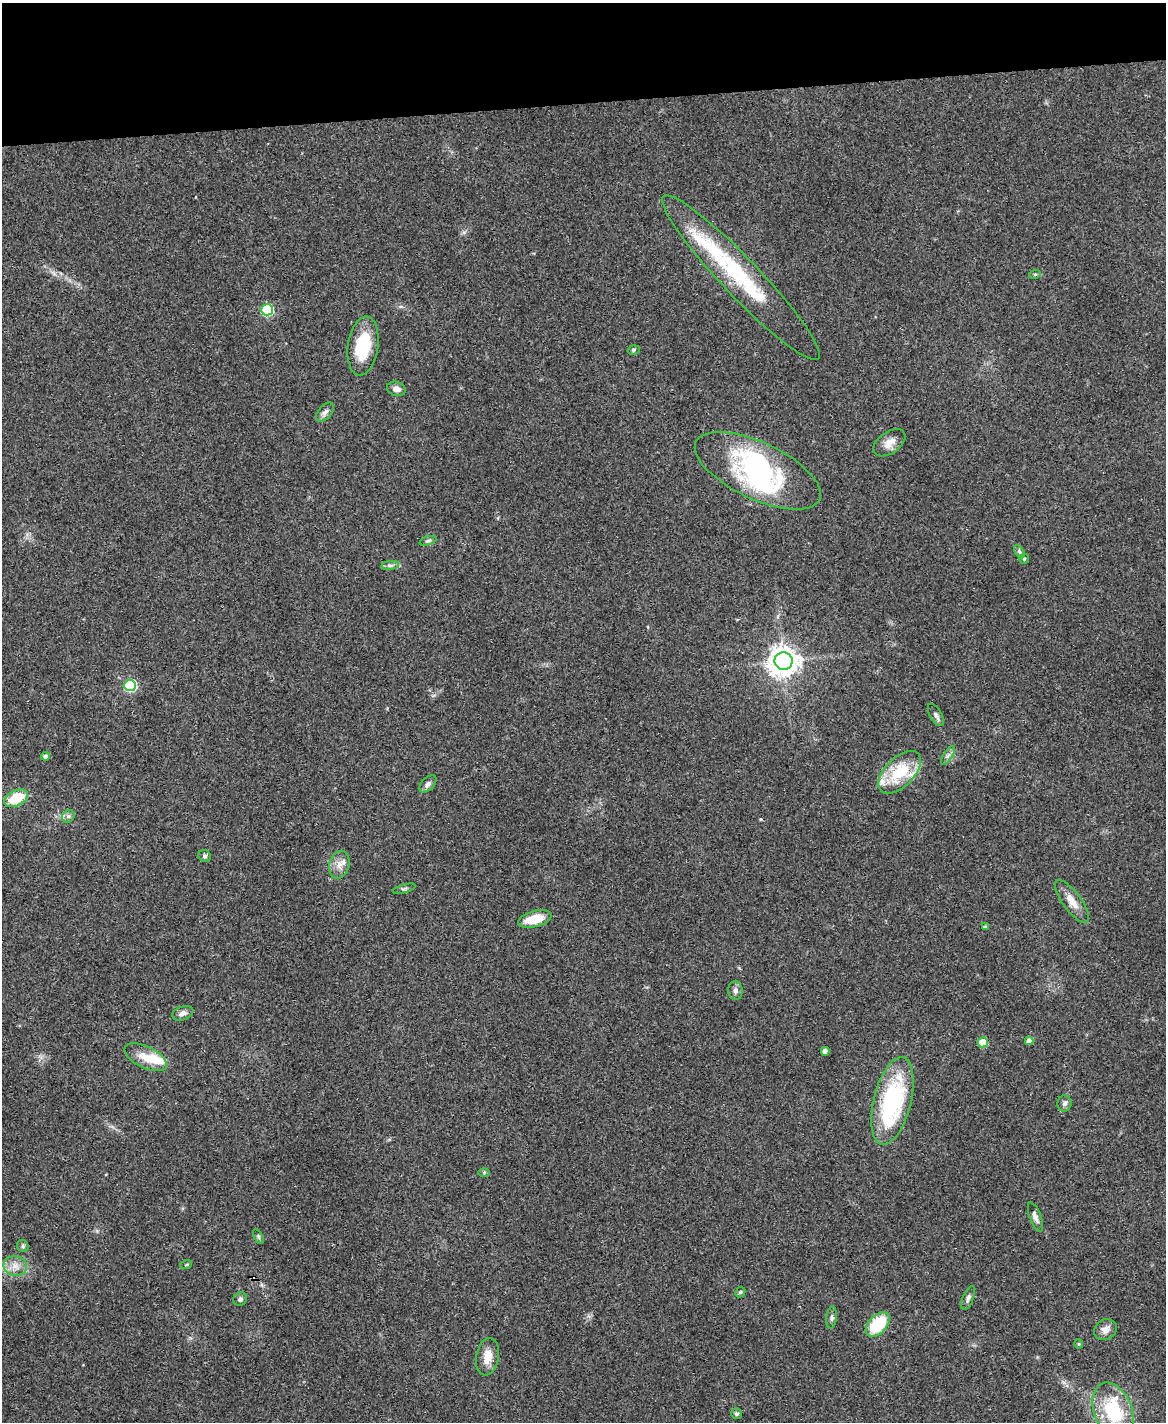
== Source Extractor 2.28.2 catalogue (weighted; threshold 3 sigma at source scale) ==
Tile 3 of 4 x 3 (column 3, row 1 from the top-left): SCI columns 2327-3490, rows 3080-4499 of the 4653 x 4631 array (HDU 1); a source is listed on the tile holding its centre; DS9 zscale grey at full resolution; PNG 1168 x 1424 px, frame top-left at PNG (2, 3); each listed source drawn as its Kron ellipse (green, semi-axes under 4 px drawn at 4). Shown black and unused: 7% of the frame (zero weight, under 3 of 4 exposures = <1% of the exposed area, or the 3 px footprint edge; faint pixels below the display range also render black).
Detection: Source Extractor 2.28.2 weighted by HDU 2 'WHT'; one run over the whole footprint, this tile lists its part. Background 0.0739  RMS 0.0056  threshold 0.025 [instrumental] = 3 sigma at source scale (4.5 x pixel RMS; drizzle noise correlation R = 1.50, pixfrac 1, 0.05/0.05 arcsec/px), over >= 5 px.
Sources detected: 61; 3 inside a brighter object's white glare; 1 cosmic-ray / hot-pixel residue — neither listed nor drawn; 5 inside a brighter listed object's ellipse — not listed separately; the other 52 listed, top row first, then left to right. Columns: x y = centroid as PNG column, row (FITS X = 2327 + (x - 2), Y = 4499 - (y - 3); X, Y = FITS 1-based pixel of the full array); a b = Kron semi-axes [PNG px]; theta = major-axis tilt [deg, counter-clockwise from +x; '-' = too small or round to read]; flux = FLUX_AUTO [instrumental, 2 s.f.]
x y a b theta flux
1035 274 6 3 19 0.63
741 278 112 19 -46 58
267 310 6 5 - 57
363 346 30 15 82 25
633 350 6 4 16 0.93
396 389 9 7 -17 3.2
325 412 11 6 49 2.2
889 443 18 10 35 5.7
758 471 68 28 -25 77
428 541 9 4 18 1.1
1019 551 7 4 -59 1.1
1024 559 5 5 - 0.75
390 565 9 4 8 1.5
784 661 9 9 - 690
130 686 6 5 - 57
936 715 12 6 -60 1.9
948 755 11 4 56 1.7
45 756 4 4 - 1.7
900 772 26 14 45 24
428 784 10 6 45 1.9
16 798 12 8 26 17
68 816 7 5 46 1.4
205 856 6 6 - 1.2
339 865 14 10 75 4.7
404 889 12 3 15 1
1072 901 25 9 -53 6.9
535 919 17 8 15 12
985 927 4 3 - 0.97
735 990 9 7 90 2.1
183 1013 11 6 21 2.3
1029 1041 4 4 - 3.4
983 1042 5 5 - 18
825 1051 4 4 - 3.2
146 1057 23 10 -26 8.6
892 1101 45 18 76 69
1064 1103 8 7 - 2
484 1172 6 4 1 0.75
1035 1217 15 5 -70 2.5
258 1236 8 4 -60 1
23 1246 6 5 - 1.1
186 1265 6 3 19 0.62
15 1266 12 9 -10 4.9
740 1292 5 4 - 0.83
968 1298 12 5 67 1.7
240 1299 7 6 - 1.4
832 1318 11 5 84 1.7
878 1324 15 9 46 27
1105 1330 12 10 31 3.9
1079 1344 4 4 - 0.64
487 1357 19 11 80 7.4
1113 1411 29 19 -69 34
737 1414 5 5 - 1.1